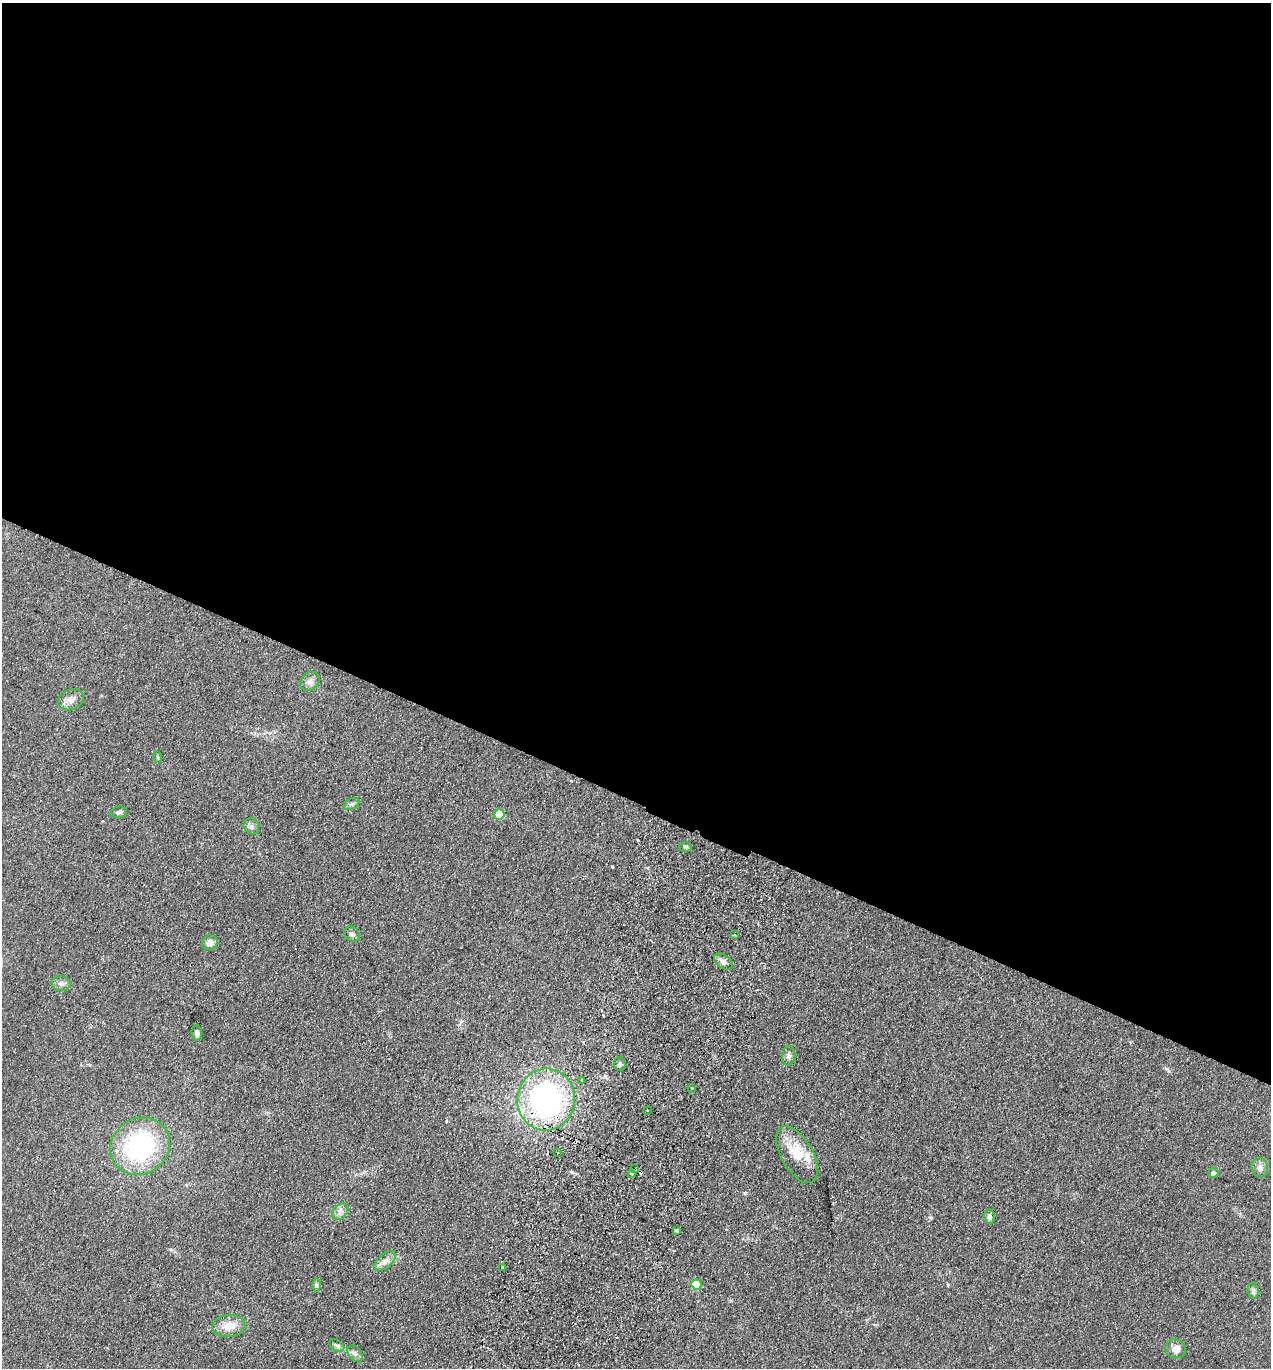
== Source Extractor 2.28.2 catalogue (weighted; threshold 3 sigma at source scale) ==
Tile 3 of 4 x 4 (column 3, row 1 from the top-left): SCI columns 2731-3999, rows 4124-5489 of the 5591 x 5514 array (HDU 1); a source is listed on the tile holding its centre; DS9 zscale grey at full resolution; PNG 1273 x 1370 px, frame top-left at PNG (2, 3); each listed source drawn as its Kron ellipse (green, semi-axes under 4 px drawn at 4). Shown black and unused: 59% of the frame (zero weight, under 2 of 3 exposures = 3% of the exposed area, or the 3 px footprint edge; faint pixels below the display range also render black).
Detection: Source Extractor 2.28.2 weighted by HDU 2 'WHT'; one run over the whole footprint, this tile lists its part. Background 0.098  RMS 0.01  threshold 0.0465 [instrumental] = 3 sigma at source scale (4.5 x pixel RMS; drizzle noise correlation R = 1.50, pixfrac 1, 0.05/0.05 arcsec/px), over >= 5 px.
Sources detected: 52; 11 cosmic-ray / hot-pixel residue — neither listed nor drawn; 2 inside a brighter listed object's ellipse — not listed separately; the other 39 listed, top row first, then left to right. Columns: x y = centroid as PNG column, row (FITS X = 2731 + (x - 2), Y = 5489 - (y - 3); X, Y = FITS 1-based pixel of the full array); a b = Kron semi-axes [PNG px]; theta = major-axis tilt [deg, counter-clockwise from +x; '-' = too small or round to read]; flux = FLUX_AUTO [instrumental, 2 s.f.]
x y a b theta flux
310 681 11 8 40 5.6
71 700 13 10 21 6.7
157 757 6 4 90 1
351 804 8 5 27 2.3
119 812 8 5 12 2.9
499 814 5 5 - 33
251 826 8 7 - 3.2
685 847 6 5 - 1.8
352 934 8 7 - 3.2
735 934 2 2 - 1.1
210 943 8 7 - 6.7
723 962 10 6 -33 5.2
61 984 9 7 -3 3.9
197 1033 8 5 -79 4.1
789 1056 10 6 86 3.2
620 1064 7 6 - 2.3
582 1081 3 2 - 1.1
691 1088 3 2 - 0.97
546 1100 31 29 83 210
648 1110 3 2 - 1.2
140 1146 31 27 31 120
558 1153 3 2 - 1
797 1155 31 16 -60 28
1260 1168 10 8 -72 5.2
635 1169 3 3 - 2.4
631 1173 4 3 - 4.3
1213 1173 5 5 - 3.7
340 1211 10 6 48 3.8
990 1217 7 5 -81 3.1
677 1230 4 3 - 3.3
385 1261 12 7 40 5.4
503 1268 3 3 - 22
696 1284 5 5 - 28
316 1285 7 4 90 1.6
1253 1290 8 5 -82 2.4
229 1326 16 11 5 13
337 1346 8 5 -37 2.2
1176 1349 10 9 - 7.5
355 1353 9 6 -51 3.5
Overlapping masked pixels (flux is a lower limit): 2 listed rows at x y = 546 1100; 635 1169